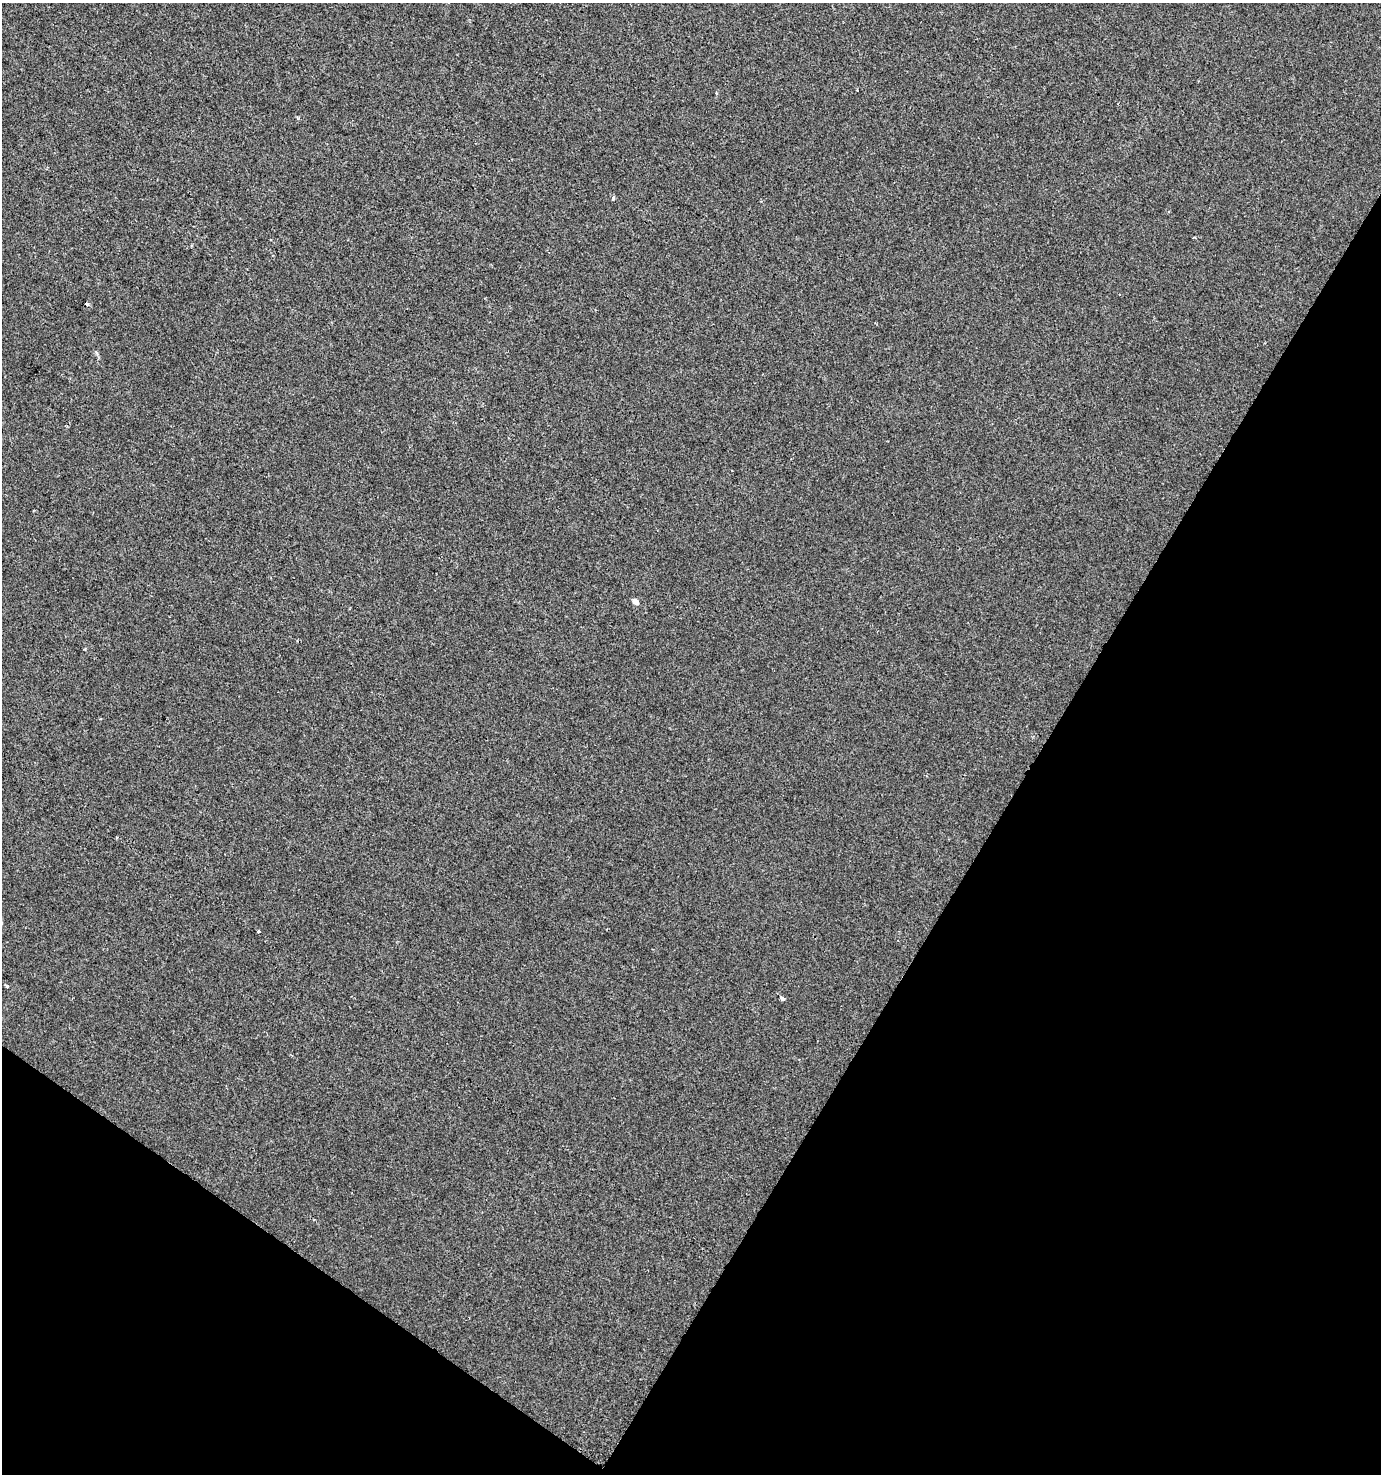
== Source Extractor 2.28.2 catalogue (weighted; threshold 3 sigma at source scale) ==
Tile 15 of 4 x 4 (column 3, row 4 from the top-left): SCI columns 3013-4391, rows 1-1472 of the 5959 x 5893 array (HDU 1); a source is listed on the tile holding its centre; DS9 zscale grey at full resolution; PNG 1383 x 1476 px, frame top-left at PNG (2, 3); no overlay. Shown black and unused: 31% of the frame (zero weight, under 2 of 3 exposures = <1% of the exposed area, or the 3 px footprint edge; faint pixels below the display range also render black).
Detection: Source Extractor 2.28.2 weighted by HDU 2 'WHT'; one run over the whole footprint, this tile lists its part. Background -2.67e-04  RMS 0.0042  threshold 0.0188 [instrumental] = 3 sigma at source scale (4.5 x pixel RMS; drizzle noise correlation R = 1.50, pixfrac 1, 0.0396/0.0396 arcsec/px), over >= 5 px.
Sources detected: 9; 1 cosmic-ray / hot-pixel residue — not listed; the other 8 listed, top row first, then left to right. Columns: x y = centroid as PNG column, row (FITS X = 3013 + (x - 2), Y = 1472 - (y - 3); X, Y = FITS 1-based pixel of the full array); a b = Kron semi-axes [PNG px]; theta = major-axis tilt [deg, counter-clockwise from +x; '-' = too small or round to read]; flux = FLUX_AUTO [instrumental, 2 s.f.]
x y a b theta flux
716 93 3 3 - 0.58
613 198 5 4 - 0.73
1194 237 5 3 - 0.45
635 602 5 4 - 3.3
117 837 4 3 - 0.41
259 931 3 3 - 1.5
6 986 4 3 - 1.6
782 998 5 4 - 1.2